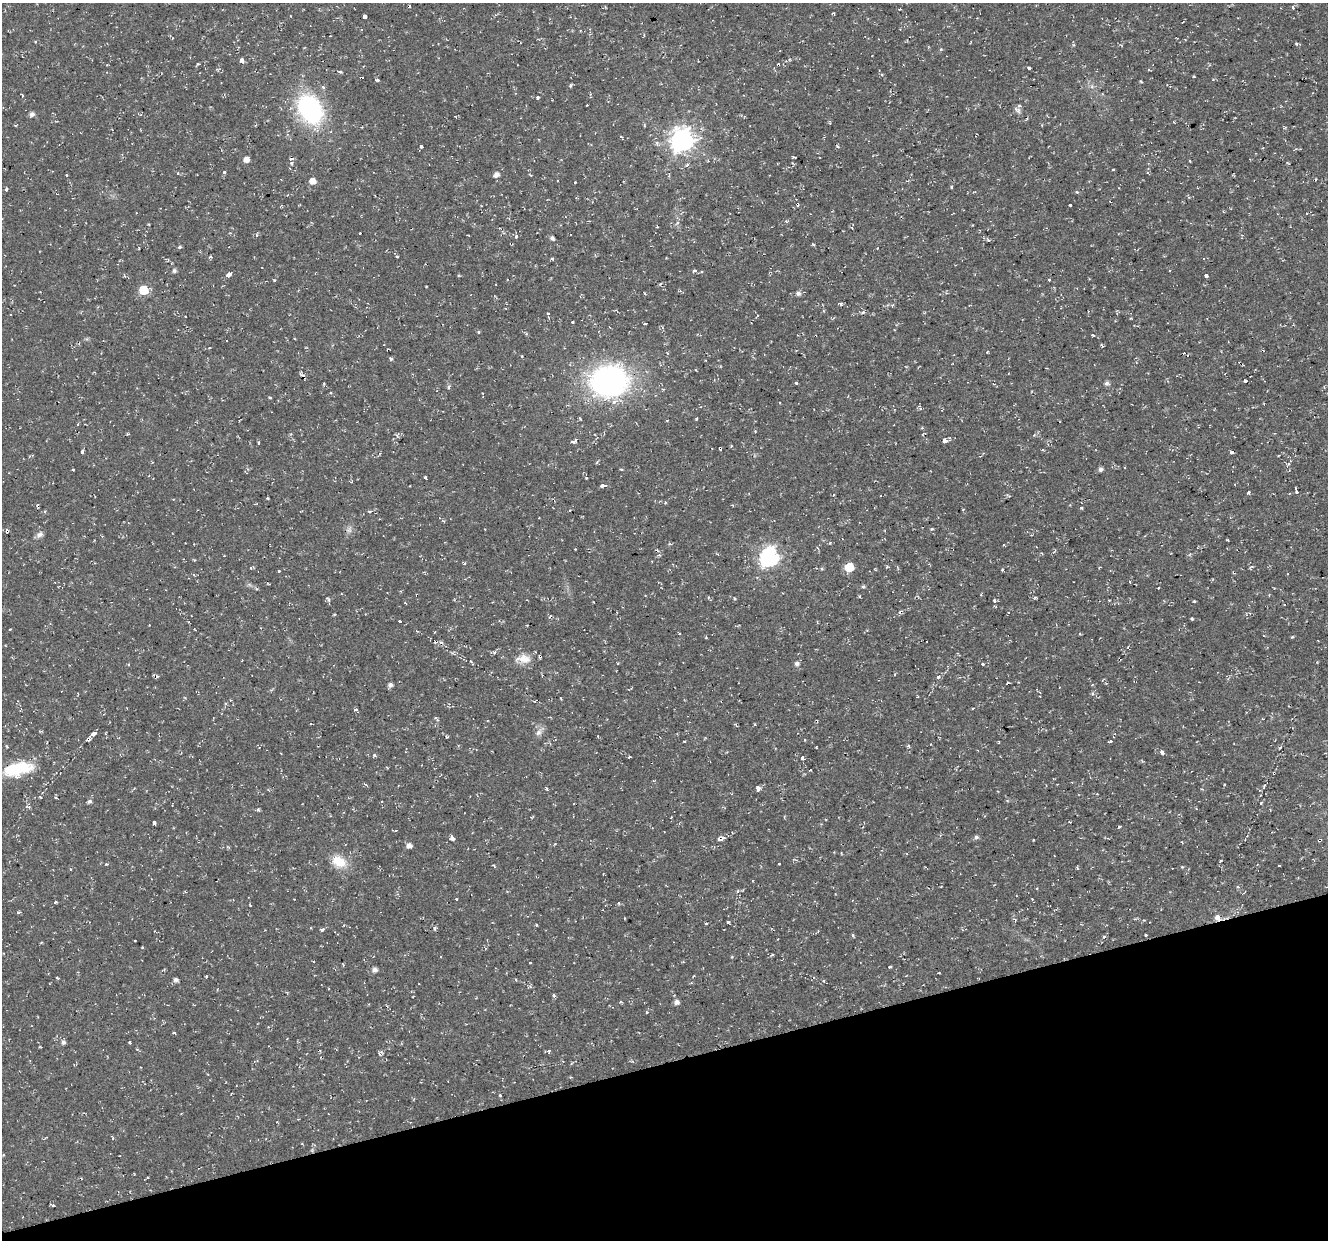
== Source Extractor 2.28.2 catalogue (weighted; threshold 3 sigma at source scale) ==
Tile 14 of 4 x 4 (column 2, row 4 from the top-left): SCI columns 1327-2652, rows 115-1352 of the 5303 x 5123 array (HDU 1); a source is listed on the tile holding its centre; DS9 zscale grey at full resolution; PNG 1330 x 1242 px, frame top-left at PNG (2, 3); no overlay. Shown black and unused: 14% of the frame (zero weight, under 2 of 3 exposures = <1% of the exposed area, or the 3 px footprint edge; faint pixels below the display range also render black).
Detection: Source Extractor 2.28.2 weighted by HDU 2 'WHT'; one run over the whole footprint, this tile lists its part. Background 0.0106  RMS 0.0031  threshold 0.0139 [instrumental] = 3 sigma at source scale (4.5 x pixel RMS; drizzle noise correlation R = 1.50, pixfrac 1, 0.0396/0.0396 arcsec/px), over >= 5 px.
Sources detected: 248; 23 cosmic-ray / hot-pixel residue — not listed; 1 inside a brighter listed object's ellipse — not listed separately; the other 224 listed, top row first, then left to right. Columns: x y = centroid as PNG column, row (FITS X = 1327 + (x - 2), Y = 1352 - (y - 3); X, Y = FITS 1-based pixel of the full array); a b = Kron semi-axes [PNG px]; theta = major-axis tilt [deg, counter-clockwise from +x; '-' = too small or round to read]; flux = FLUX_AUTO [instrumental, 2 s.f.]
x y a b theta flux
1293 8 3 3 - 1.1
365 16 4 3 - 7.7
1296 44 4 4 - 0.5
941 49 5 4 - 0.31
242 61 4 3 - 1.8
198 64 4 2 - 0.3
1029 68 4 3 - 0.77
1149 70 3 3 - 0.31
340 72 6 3 -20 0.43
1194 76 3 3 - 0.61
361 78 4 3 - 1.5
377 80 3 3 - 0.7
1141 81 3 2 - 0.38
323 87 4 4 - 0.6
22 95 7 4 -52 0.33
537 97 5 4 - 0.58
587 105 3 2 - 0.35
310 109 29 21 -60 39
1017 110 12 6 -38 1.1
32 114 6 5 - 1.1
15 125 4 3 - 0.3
1042 125 3 2 - 0.24
621 137 3 2 - 0.5
682 140 9 8 - 210
837 146 5 3 - 0.32
421 147 3 3 - 1
246 159 5 5 - 2
708 161 4 3 - 0.26
291 163 5 4 - 0.45
687 165 6 4 57 0.64
1113 169 3 2 - 0.27
224 172 4 4 - 0.49
496 174 7 5 41 1.4
66 175 3 3 - 0.29
1316 179 3 2 - 0.27
312 181 6 5 - 2.5
951 187 4 3 - 0.29
6 189 5 4 - 0.48
1077 192 5 4 - 0.34
56 194 3 2 - 0.32
1070 205 3 3 - 2.3
1306 213 2 2 - 0.26
786 221 4 3 - 0.66
677 223 5 3 - 0.39
516 236 5 3 - 0.38
552 238 4 4 - 0.91
813 244 6 2 -45 0.3
179 247 5 3 - 0.46
210 257 4 4 - 0.43
397 257 3 3 - 1
552 258 4 3 - 0.44
1170 270 2 2 - 0.27
174 271 5 5 - 0.72
694 271 4 3 - 2.6
228 275 4 3 - 3.1
1206 276 4 3 - 1.4
274 280 4 3 - 0.29
1049 280 3 3 - 0.58
144 290 6 6 - 12
798 293 6 6 - 1
645 294 4 3 - 0.27
841 304 5 5 - 0.5
893 304 5 3 - 0.37
863 312 5 4 - 0.57
548 313 3 3 - 0.35
573 322 3 3 - 1.1
645 323 3 3 - 1.4
478 332 3 3 - 0.38
1093 335 4 2 - 0.58
210 348 3 2 - 0.25
987 352 3 3 - 0.27
522 356 3 3 - 0.27
391 359 4 3 - 0.59
300 374 6 5 - 0.59
609 381 30 25 0 85
796 383 3 3 - 1.1
1107 383 6 5 - 0.9
448 387 5 5 - 0.48
330 392 3 3 - 0.67
270 397 4 3 - 0.39
580 418 5 2 - 0.32
696 419 3 3 - 0.34
667 420 3 2 - 0.27
922 428 4 3 - 0.33
950 438 3 2 - 0.53
945 440 5 4 - 3.1
574 441 8 4 28 0.83
258 443 3 3 - 1
82 452 4 3 - 1.8
1231 452 3 3 - 2.5
1288 464 5 3 - 0.39
73 469 3 3 - 0.32
621 469 4 3 - 0.29
1100 469 5 4 - 0.94
586 477 3 3 - 1.4
426 478 4 3 - 1.4
603 485 8 4 10 0.68
1296 491 6 3 -74 2.4
1249 492 3 3 - 1.2
267 498 3 2 - 0.35
665 502 4 4 - 0.33
1082 508 3 3 - 0.63
370 511 4 3 - 0.33
932 529 5 3 - 0.32
348 530 7 6 - 0.91
7 531 4 3 - 2.3
40 534 10 6 35 1.1
1227 540 4 2 - 0.27
1004 545 3 3 - 0.3
818 548 5 3 - 0.31
1190 554 5 3 - 0.35
659 555 5 4 - 0.54
769 557 8 7 - 100
849 567 6 5 - 9.8
887 567 4 3 - 0.35
251 568 4 3 - 0.3
1002 570 3 3 - 0.64
279 571 3 3 - 0.53
1234 572 4 3 - 0.33
863 587 5 4 - 0.6
1158 588 3 2 - 0.33
342 594 3 2 - 0.26
981 594 3 3 - 0.36
734 598 4 3 - 0.31
1035 598 5 3 - 0.34
329 600 5 5 - 0.56
994 601 4 3 - 1.3
1194 601 3 3 - 0.37
405 603 3 2 - 0.26
1192 619 3 3 - 0.49
400 621 3 3 - 1.2
149 625 2 2 - 0.22
10 629 3 2 - 0.25
194 629 3 2 - 0.28
417 631 4 3 - 0.33
1079 634 4 2 - 0.25
1292 637 4 3 - 0.34
441 642 5 4 - 0.59
494 652 6 4 25 0.61
524 659 17 12 -4 3.8
797 663 6 5 - 0.91
983 664 3 3 - 0.42
938 677 4 3 - 0.35
390 685 5 5 - 1
972 709 3 2 - 0.26
356 710 3 3 - 0.92
539 732 11 7 51 1.4
94 734 5 3 - 3
446 737 4 3 - 0.37
88 739 5 3 - 1.3
684 741 3 2 - 0.23
1110 741 4 3 - 0.85
7 746 4 2 - 0.33
816 747 3 2 - 0.18
1162 752 4 4 - 1.2
374 756 4 4 - 0.54
629 757 3 3 - 0.4
802 758 4 3 - 2.4
18 769 36 15 13 13
1274 773 3 2 - 0.59
1264 786 6 3 66 0.49
547 789 5 3 - 0.42
758 789 4 3 - 4.2
1259 790 4 3 - 0.33
41 797 4 3 - 0.31
89 801 5 5 - 0.76
1261 803 4 3 - 0.37
29 807 6 4 -26 0.53
258 809 5 3 - 0.48
784 817 3 3 - 0.29
671 818 3 2 - 0.28
154 823 4 3 - 2
396 830 4 3 - 0.27
976 837 6 5 - 0.71
452 838 6 5 - 0.92
721 838 10 5 11 1.5
1320 840 5 3 - 1.3
409 845 6 5 - 1.5
1054 856 3 2 - 0.3
1221 861 3 3 - 0.31
339 862 19 13 -28 5.6
106 864 4 3 - 0.41
779 864 3 2 - 0.5
494 866 4 3 - 0.37
1279 866 3 2 - 0.21
1182 867 4 4 - 0.3
1077 868 3 3 - 0.42
71 869 3 3 - 0.65
737 891 5 4 - 0.5
185 892 4 2 - 0.24
456 899 3 3 - 0.45
1032 899 3 2 - 0.23
55 902 4 3 - 0.4
618 903 4 4 - 0.44
250 906 3 2 - 0.67
19 912 4 3 - 0.52
1218 917 4 3 - 24
728 922 3 2 - 0.46
706 923 3 2 - 0.43
344 925 3 2 - 0.25
434 928 6 3 71 0.43
322 930 4 3 - 1.1
853 935 4 4 - 0.45
1145 935 3 3 - 0.98
1104 936 5 3 - 0.31
135 940 3 2 - 0.3
142 948 4 2 - 0.26
772 955 5 3 - 0.3
890 966 3 3 - 0.46
374 970 6 6 - 1.2
206 976 3 2 - 0.3
693 976 3 2 - 0.31
176 980 5 4 - 1
516 980 4 4 - 0.34
554 995 5 4 - 0.57
676 1002 6 5 - 1.1
647 1012 4 3 - 0.52
174 1032 4 2 - 0.36
63 1042 5 5 - 0.84
130 1042 3 3 - 0.99
549 1051 5 4 - 0.6
500 1095 3 3 - 0.32
147 1177 3 3 - 0.32
53 1205 5 3 - 0.29
Overlapping masked pixels (flux is a lower limit): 9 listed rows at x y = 361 78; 300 374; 7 531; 1234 572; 88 739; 1274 773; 721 838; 1320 840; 1218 917
Unlisted compact peaks at least as high as the median listed source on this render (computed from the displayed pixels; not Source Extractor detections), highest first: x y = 1119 827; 571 85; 830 543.